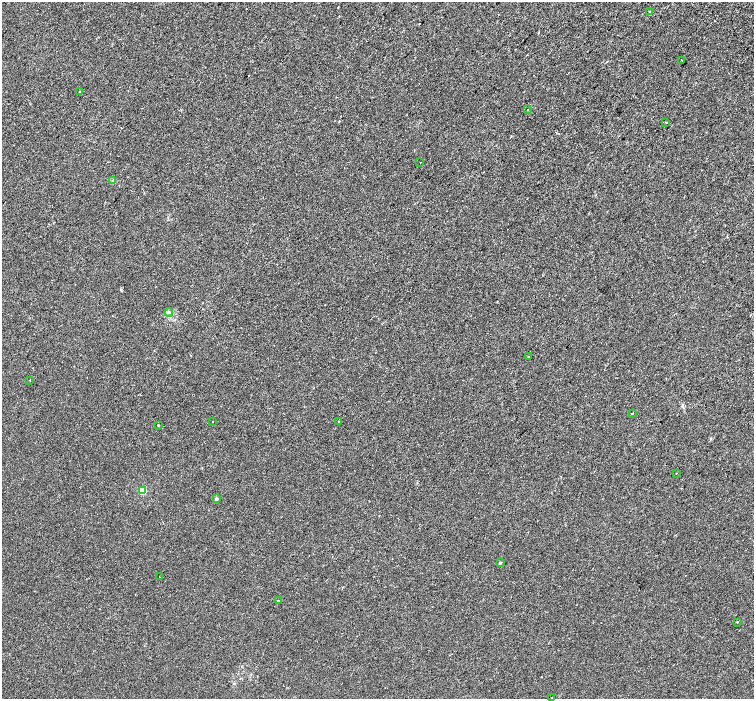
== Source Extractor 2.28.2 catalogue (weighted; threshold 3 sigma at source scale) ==
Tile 10 of 4 x 4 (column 2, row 3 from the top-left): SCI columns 1571-3073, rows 1717-3109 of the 6139 x 6154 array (HDU 1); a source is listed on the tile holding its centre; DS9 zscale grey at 2 x 2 block average (1 PNG px = mean of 2 x 2 image px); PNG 756 x 701 px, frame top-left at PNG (2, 2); each listed source drawn as its Kron ellipse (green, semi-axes under 4 px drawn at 4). Shown black and unused: <1% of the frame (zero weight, under 2 of 3 exposures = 4% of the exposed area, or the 3 px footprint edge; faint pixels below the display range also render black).
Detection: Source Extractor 2.28.2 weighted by HDU 2 'WHT'; one run over the whole footprint, this tile lists its part. Background 0.00116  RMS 0.0055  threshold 0.0246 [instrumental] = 3 sigma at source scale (4.5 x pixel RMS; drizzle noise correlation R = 1.50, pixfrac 1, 0.0396/0.0396 arcsec/px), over >= 5 px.
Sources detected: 22; all 22 listed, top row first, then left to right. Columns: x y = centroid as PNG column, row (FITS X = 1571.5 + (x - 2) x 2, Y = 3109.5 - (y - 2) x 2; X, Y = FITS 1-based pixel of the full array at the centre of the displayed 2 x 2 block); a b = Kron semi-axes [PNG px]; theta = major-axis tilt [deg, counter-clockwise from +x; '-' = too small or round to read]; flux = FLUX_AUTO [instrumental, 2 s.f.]
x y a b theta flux
649 11 2 2 - 0.81
682 60 2 2 - 1.3
79 92 2 2 - 6.2
527 110 2 2 - 2
666 122 2 2 - 0.67
420 163 2 2 - 0.81
113 181 4 3 - 1.6
169 312 4 3 - 1.7
528 357 2 2 - 0.73
29 380 2 2 - 2.6
632 414 2 2 - 0.74
338 421 2 2 - 0.86
212 422 2 2 - 1
158 425 2 2 - 1.1
676 473 2 2 - 0.73
142 491 3 3 - 46
216 499 2 2 - 4.9
500 563 2 2 - 2.1
159 577 2 2 - 2.3
278 601 2 2 - 7.2
737 622 2 2 - 0.84
552 698 2 2 - 0.55
Diffuse or blended objects may show on this block-average render without a row.